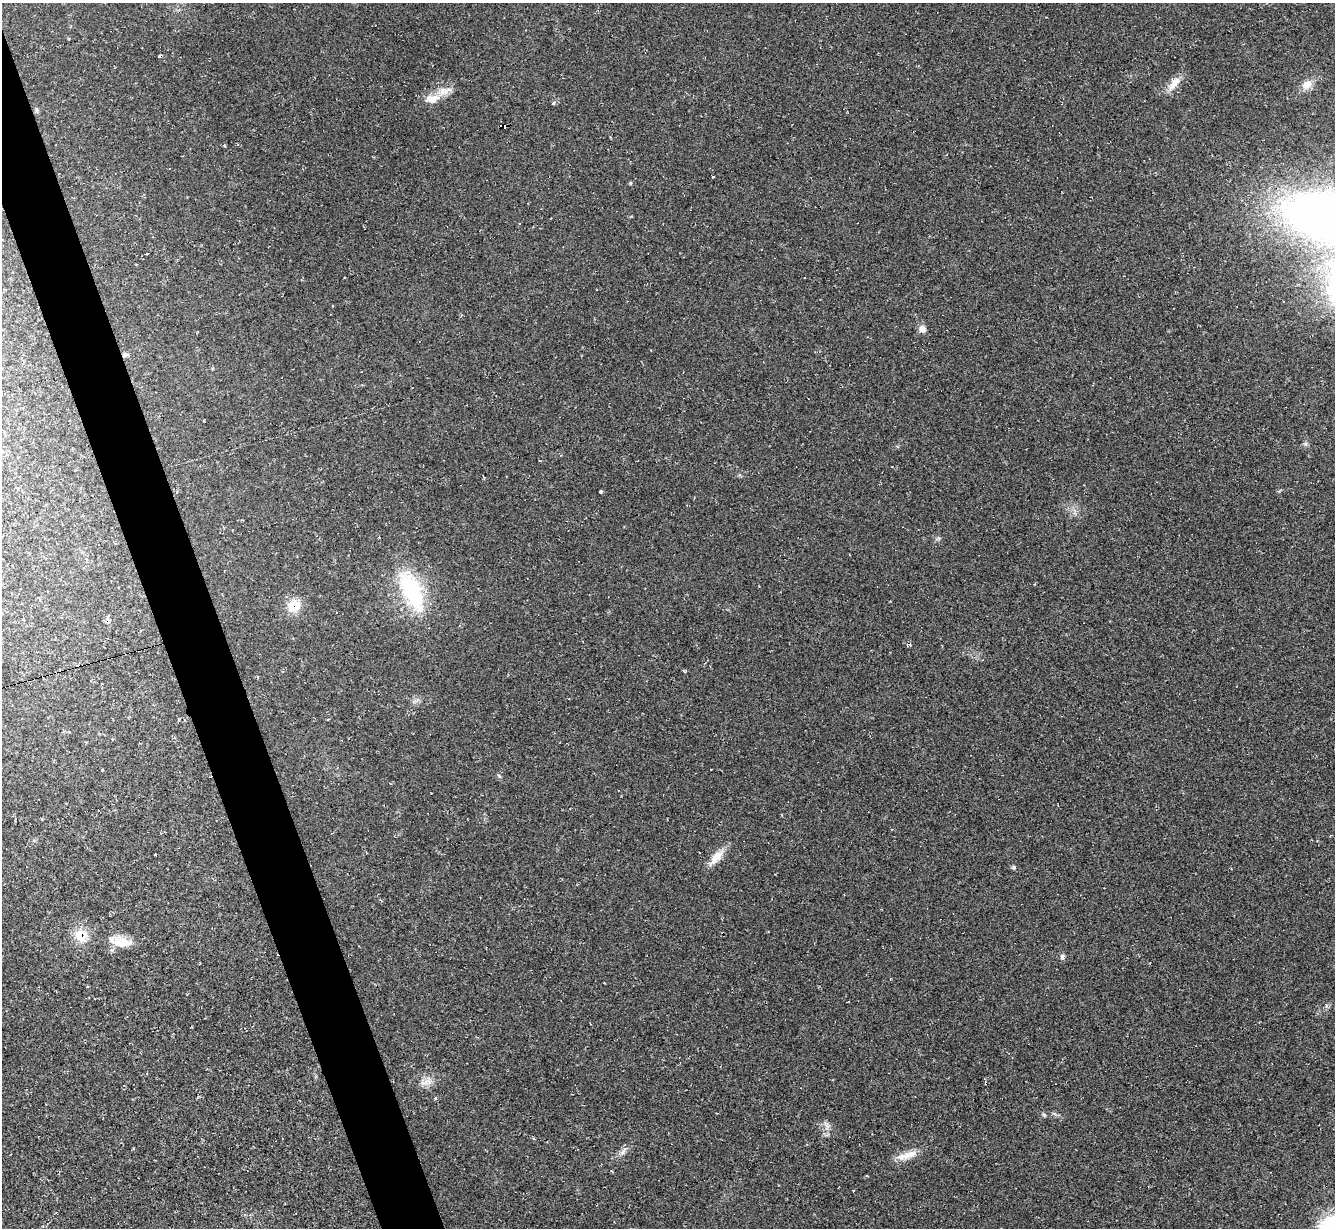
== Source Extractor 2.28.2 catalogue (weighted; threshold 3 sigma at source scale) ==
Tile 11 of 4 x 4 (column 3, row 3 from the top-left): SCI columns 2670-4002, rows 1496-2721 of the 5336 x 5318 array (HDU 1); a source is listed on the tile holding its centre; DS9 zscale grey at full resolution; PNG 1337 x 1230 px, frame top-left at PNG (2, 3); no overlay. Shown black and unused: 4% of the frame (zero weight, under 2 of 3 exposures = <1% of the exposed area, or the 3 px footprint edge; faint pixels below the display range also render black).
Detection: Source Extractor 2.28.2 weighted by HDU 2 'WHT'; one run over the whole footprint, this tile lists its part. Background 0.0503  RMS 0.0068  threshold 0.0305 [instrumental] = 3 sigma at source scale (4.5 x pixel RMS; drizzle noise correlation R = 1.50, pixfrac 1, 0.05/0.05 arcsec/px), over >= 5 px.
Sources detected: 30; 1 inside a brighter listed object's ellipse — not listed separately; the other 29 listed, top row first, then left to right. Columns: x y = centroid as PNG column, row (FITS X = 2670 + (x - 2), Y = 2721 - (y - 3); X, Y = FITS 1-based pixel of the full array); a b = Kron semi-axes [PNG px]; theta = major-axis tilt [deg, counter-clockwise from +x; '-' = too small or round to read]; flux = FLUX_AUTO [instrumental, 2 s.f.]
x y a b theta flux
1174 83 23 9 50 7.6
1307 85 15 11 41 6.6
432 99 21 11 11 8.9
553 103 5 3 - 0.78
502 126 6 3 8 290
713 176 3 3 - 3.4
630 183 4 4 - 0.81
147 253 3 3 - 8.3
922 329 8 8 - 3.9
125 354 8 5 -19 1.6
1305 444 6 4 18 1.2
600 491 3 3 - 12
938 538 8 4 44 1.2
411 590 52 22 -66 59
294 606 17 14 25 12
108 621 8 7 - 2.2
982 660 4 2 - 0.41
328 719 4 2 - 0.5
499 776 8 3 -45 0.78
716 857 21 11 49 9.3
1014 867 5 5 - 1.3
81 935 16 14 -19 14
120 942 28 14 -7 12
1062 957 8 5 85 1.7
426 1082 19 7 14 5
1044 1115 6 4 -46 0.95
623 1152 13 5 49 3
905 1156 25 10 12 8.3
1331 1225 33 22 27 40
Overlapping masked pixels (flux is a lower limit): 5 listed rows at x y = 502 126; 125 354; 294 606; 108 621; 81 935
Isophote crosses this tile's border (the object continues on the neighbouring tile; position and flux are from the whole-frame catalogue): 1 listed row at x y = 1331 1225